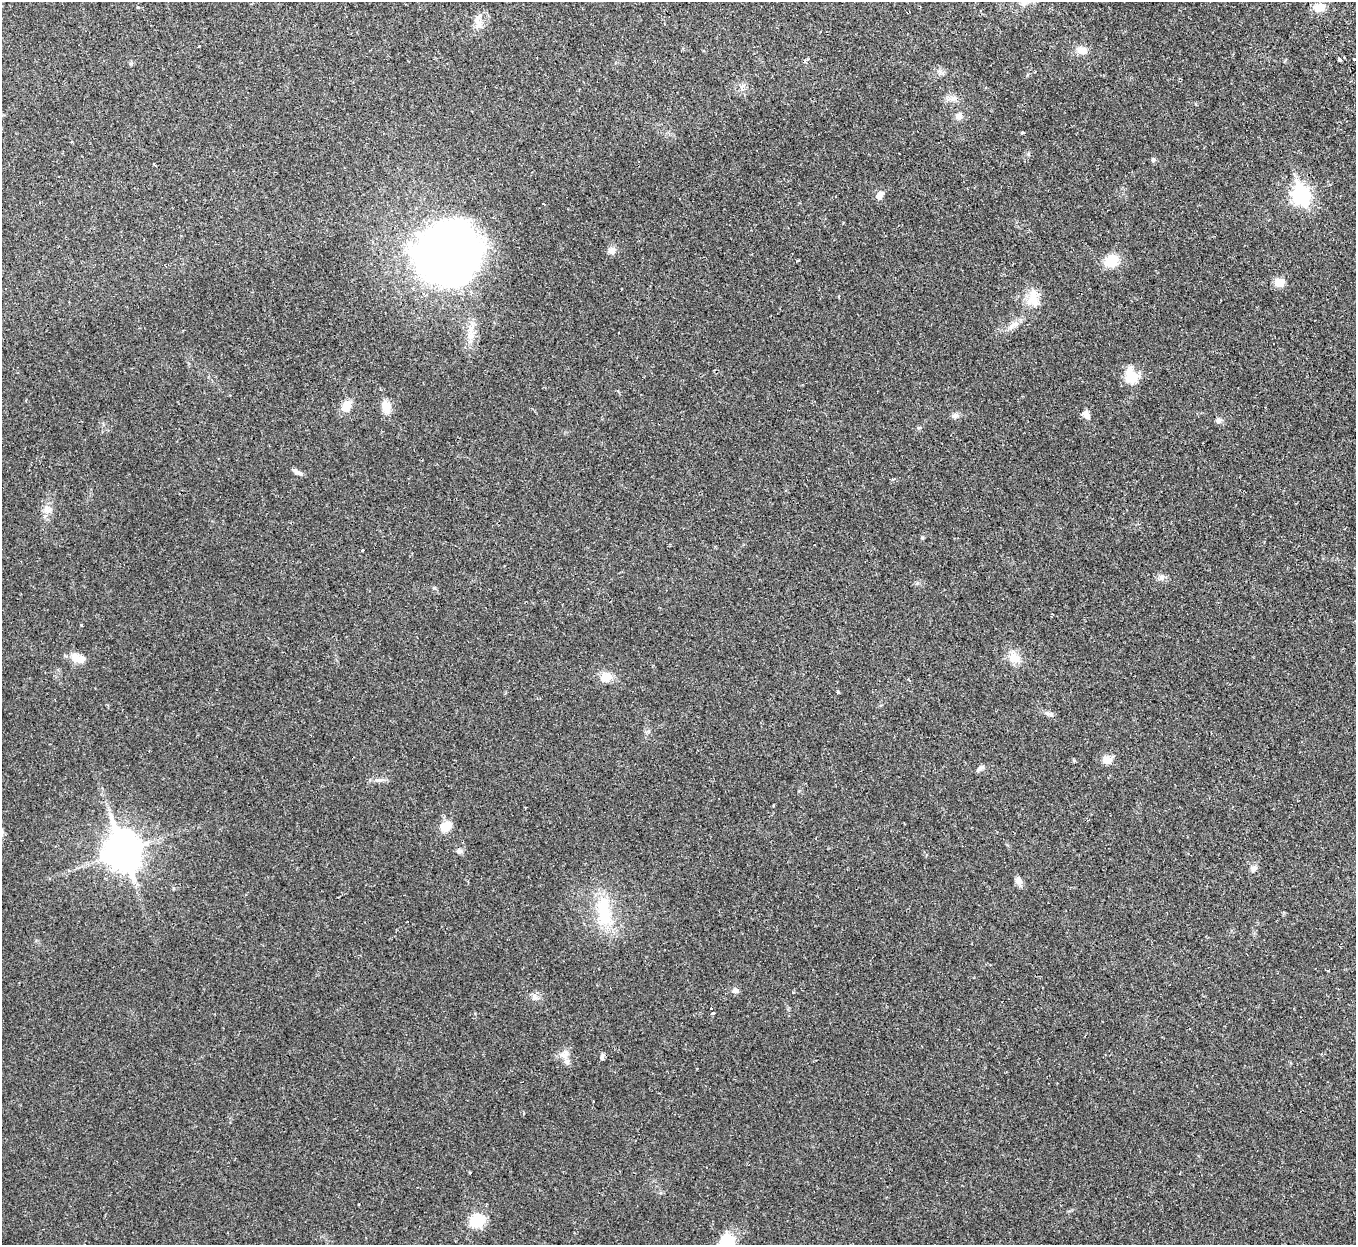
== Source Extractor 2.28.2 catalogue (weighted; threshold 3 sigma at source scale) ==
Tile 10 of 4 x 4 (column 2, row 3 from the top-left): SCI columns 1410-2763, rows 1422-2664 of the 5528 x 5451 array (HDU 1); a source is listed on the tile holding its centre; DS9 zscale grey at full resolution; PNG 1358 x 1247 px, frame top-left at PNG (2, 2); no overlay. Shown black and unused: <1% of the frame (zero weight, under 2 of 3 exposures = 3% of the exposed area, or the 3 px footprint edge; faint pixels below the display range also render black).
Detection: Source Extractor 2.28.2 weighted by HDU 2 'WHT'; one run over the whole footprint, this tile lists its part. Background 0.0237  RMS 0.0042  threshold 0.0188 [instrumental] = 3 sigma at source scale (4.5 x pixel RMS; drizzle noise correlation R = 1.50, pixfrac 1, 0.05/0.05 arcsec/px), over >= 5 px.
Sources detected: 55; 1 inside a brighter object's white glare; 1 cosmic-ray / hot-pixel residue — not listed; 1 inside a brighter listed object's ellipse — not listed separately; the other 52 listed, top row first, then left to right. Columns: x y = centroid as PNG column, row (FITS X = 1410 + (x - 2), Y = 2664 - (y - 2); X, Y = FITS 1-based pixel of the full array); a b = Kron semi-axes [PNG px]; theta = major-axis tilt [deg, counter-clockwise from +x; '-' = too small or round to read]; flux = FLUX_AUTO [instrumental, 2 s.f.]
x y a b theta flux
1319 8 10 8 3 5.4
477 20 14 8 76 2.7
1081 50 14 10 -17 3.3
1339 59 4 3 - 4.1
1354 59 3 2 - 0.41
805 61 5 3 - 0.49
953 99 7 6 - 1.4
959 116 10 8 56 1.9
1022 132 4 3 - 0.45
1153 160 6 5 - 0.73
1301 195 9 7 -70 130
879 196 8 6 54 3.5
439 250 47 43 30 400
612 251 9 9 - 2.1
1111 261 18 15 30 7
1279 283 9 8 - 5.2
1034 298 27 13 -85 6.6
1013 325 18 7 28 3
471 336 14 9 77 3.9
1131 376 23 15 -68 7
346 406 13 10 63 4.6
386 407 13 10 -75 5.1
1084 414 8 5 -13 4.1
955 416 10 6 6 1.4
1218 420 8 7 - 1.4
297 472 14 5 -25 1.4
47 510 11 8 83 2.5
1161 577 8 8 - 1.6
81 625 3 3 - 0.35
75 657 16 10 -34 4.4
1014 658 16 13 -17 4.9
606 677 14 11 15 4.6
838 692 4 3 - 0.44
1051 714 6 5 - 0.86
1107 760 11 9 -17 3.5
980 768 11 6 35 1.3
378 780 13 5 0 1.6
446 826 14 10 37 5.1
122 851 14 11 -71 840
459 851 9 6 -7 1.2
1254 868 10 7 43 1.5
1018 880 10 8 -73 2.1
604 911 46 17 -85 19
735 991 9 6 -20 1.2
534 997 10 7 76 1.7
711 1008 3 3 - 1.2
713 1013 3 3 - 1.5
565 1053 14 6 60 2.2
602 1057 9 4 71 0.92
567 1062 8 7 - 1.5
477 1221 17 13 22 10
727 1241 23 16 78 10
Isophote crosses this tile's border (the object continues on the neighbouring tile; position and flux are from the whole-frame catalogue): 1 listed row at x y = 727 1241
Unlisted compact peaks at least as high as the median listed source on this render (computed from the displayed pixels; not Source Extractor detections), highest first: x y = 922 538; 434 588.